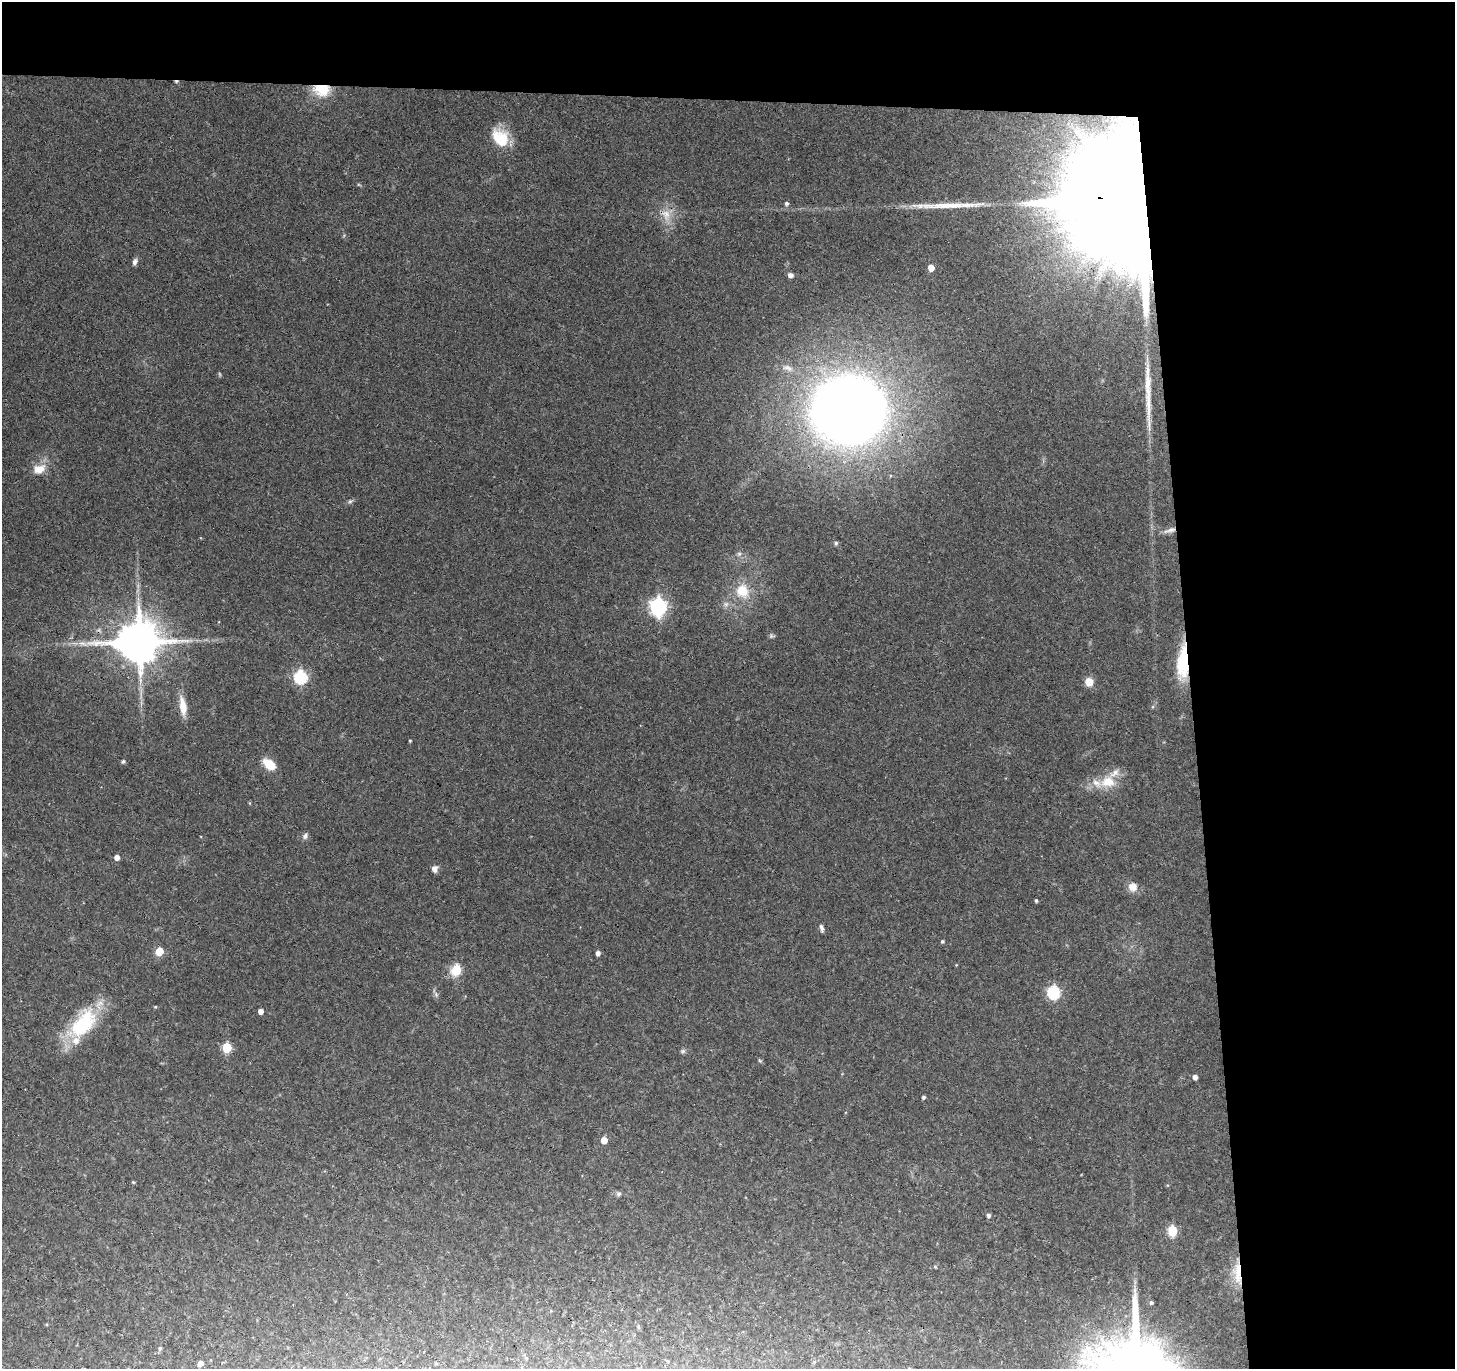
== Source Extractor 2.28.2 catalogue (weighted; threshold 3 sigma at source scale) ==
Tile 3 of 3 x 3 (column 3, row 1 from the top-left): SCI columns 2906-4358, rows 2848-4214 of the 4358 x 4328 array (HDU 1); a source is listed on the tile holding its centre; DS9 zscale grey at full resolution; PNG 1457 x 1371 px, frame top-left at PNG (2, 2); no overlay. Shown black and unused: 24% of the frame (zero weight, under 3 of 4 exposures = <1% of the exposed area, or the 3 px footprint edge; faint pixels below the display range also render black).
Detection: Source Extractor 2.28.2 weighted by HDU 2 'WHT'; one run over the whole footprint, this tile lists its part. Background 0.0648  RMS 0.0075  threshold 0.0337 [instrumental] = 3 sigma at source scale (4.5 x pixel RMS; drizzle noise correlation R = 1.50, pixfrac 1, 0.05/0.05 arcsec/px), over >= 5 px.
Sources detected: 69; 1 too faint to see at this stretch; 1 cosmic-ray / hot-pixel residue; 2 long thin detections or spike segments (spike, bleed or trail) — not listed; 3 inside a brighter listed object's ellipse — not listed separately; the other 62 listed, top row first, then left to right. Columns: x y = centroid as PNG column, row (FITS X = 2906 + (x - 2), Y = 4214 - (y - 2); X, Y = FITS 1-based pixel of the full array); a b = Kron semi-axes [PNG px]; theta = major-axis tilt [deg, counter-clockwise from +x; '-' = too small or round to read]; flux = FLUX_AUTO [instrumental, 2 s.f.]
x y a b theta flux
322 90 21 14 -5 22
500 138 23 17 -54 24
359 185 6 3 -19 0.87
1132 200 38 26 -2 54000
787 203 5 5 - 2
666 215 21 14 -59 13
135 262 8 5 69 2.8
931 268 5 4 - 10
790 275 6 5 - 3.1
788 368 17 8 -19 5.4
848 410 56 50 3 950
39 469 18 12 16 11
350 501 7 5 21 1.5
1170 530 18 6 15 4.6
836 543 6 5 - 1.3
739 554 6 6 - 1.7
742 591 17 15 -72 18
726 604 8 7 - 2.9
658 607 8 7 - 260
771 636 7 5 -1 1.4
139 642 13 11 4 3700
75 643 10 4 -13 2.6
1182 663 43 12 88 34
301 677 6 6 - 120
1089 682 7 6 - 13
183 706 26 8 -82 11
410 741 3 3 - 0.76
123 761 4 4 - 1.7
269 764 14 8 -39 16
1108 782 23 17 5 18
250 803 5 3 - 0.68
305 836 9 6 57 2.4
117 857 5 5 - 4.4
435 869 8 7 - 3.8
1133 887 12 12 - 6.5
1036 901 3 3 - 1.2
822 928 10 4 -76 2.1
942 941 5 4 - 1.2
159 952 5 5 - 25
598 953 4 4 - 3.3
956 965 4 4 - 0.56
456 970 6 5 - 52
1054 992 6 6 - 110
436 994 8 6 -70 2
155 1007 4 4 - 0.75
261 1011 4 4 - 4.8
83 1024 46 23 50 56
227 1048 6 5 - 42
683 1051 8 6 15 1.6
760 1061 6 4 -57 1
1195 1077 4 4 - 4.2
923 1097 4 3 - 1.6
604 1140 5 4 - 10
133 1182 4 3 - 0.77
619 1194 7 7 - 1.8
988 1215 5 4 - 2.2
1172 1231 6 5 - 50
1237 1272 37 10 -87 18
1151 1303 5 5 - 1.3
160 1348 5 5 - 1.5
814 1362 5 3 - 0.87
200 1363 5 4 - 4.4
Overlapping masked pixels (flux is a lower limit): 7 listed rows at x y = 322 90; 1132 200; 666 215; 1170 530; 139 642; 1182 663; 1237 1272